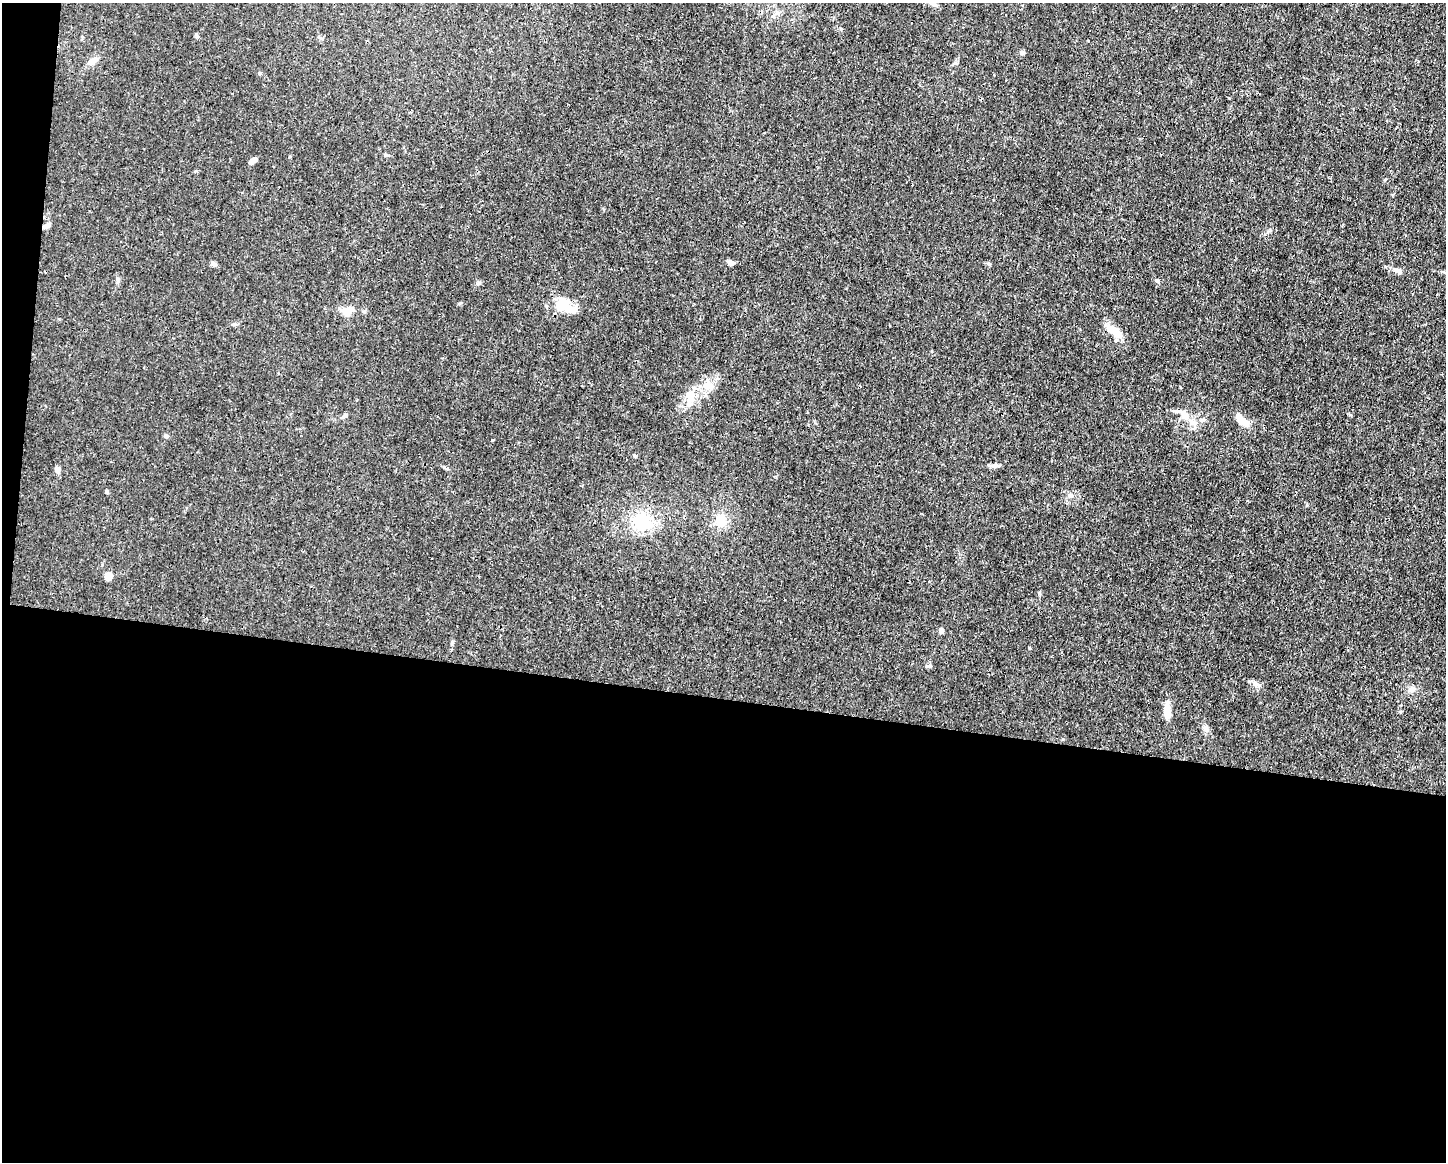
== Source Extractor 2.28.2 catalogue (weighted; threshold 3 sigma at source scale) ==
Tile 10 of 3 x 4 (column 1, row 4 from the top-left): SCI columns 112-1555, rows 1-1160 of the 4666 x 4638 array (HDU 1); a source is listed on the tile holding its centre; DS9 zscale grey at full resolution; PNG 1448 x 1164 px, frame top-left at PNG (2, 3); no overlay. Shown black and unused: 41% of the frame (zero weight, under 3 of 4 exposures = <1% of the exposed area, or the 3 px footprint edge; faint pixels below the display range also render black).
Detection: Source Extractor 2.28.2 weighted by HDU 2 'WHT'; one run over the whole footprint, this tile lists its part. Background 0.0185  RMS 0.0025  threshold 0.0112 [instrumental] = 3 sigma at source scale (4.5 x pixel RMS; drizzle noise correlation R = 1.50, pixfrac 1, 0.05/0.05 arcsec/px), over >= 5 px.
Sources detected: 39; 2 inside a brighter object's white glare — not listed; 2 inside a brighter listed object's ellipse — not listed separately; the other 35 listed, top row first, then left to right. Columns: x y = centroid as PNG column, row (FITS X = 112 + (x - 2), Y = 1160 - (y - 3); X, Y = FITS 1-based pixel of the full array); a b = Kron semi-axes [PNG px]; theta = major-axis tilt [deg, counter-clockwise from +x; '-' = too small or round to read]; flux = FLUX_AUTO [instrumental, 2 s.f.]
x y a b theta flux
773 16 6 5 - 0.52
1022 53 7 5 -18 0.55
92 61 14 7 33 1.6
259 73 5 3 - 0.25
253 160 8 5 31 1.2
46 226 11 5 32 1.1
731 263 7 5 -19 1.2
214 264 8 5 0 0.61
989 264 5 5 - 0.36
1398 271 14 6 -32 1.2
118 281 7 4 88 0.47
478 283 6 5 - 0.49
563 304 20 18 46 5.3
348 310 14 9 23 2.9
1114 331 19 8 -35 4.7
705 385 11 9 28 1.9
690 397 17 11 -53 3
1184 415 22 10 -35 3.1
344 416 11 3 31 0.47
1203 420 7 6 - 0.7
1244 422 12 7 -31 2.7
166 436 6 5 - 0.5
635 456 5 4 - 0.41
995 465 11 6 5 1.1
58 469 7 6 - 1.1
107 491 5 4 - 0.32
1070 495 6 6 - 0.84
721 520 16 14 -89 4.2
642 522 20 18 -72 11
108 576 5 5 - 6.2
941 630 6 6 - 0.61
1412 690 9 8 - 1.1
1167 712 19 8 -86 2.6
1400 712 5 3 - 0.26
1205 728 10 6 -86 0.87
Overlapping masked pixels (flux is a lower limit): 1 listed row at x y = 46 226
Unlisted compact peaks at least as high as the median listed source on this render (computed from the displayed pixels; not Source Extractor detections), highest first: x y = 1029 648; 929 666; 1157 280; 1270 230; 955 63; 1256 684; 452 642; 460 303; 1039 593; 385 155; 841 29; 196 171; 444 467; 290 156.